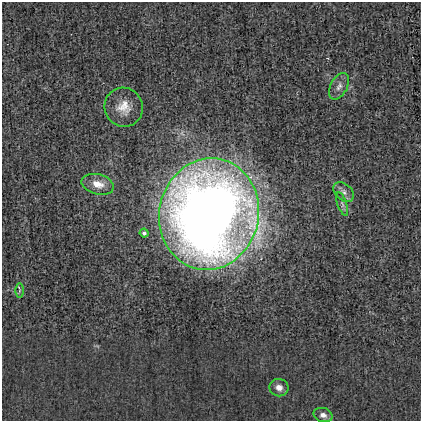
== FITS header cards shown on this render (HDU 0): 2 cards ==
NAXIS1  =                  419
NAXIS2  =                  419

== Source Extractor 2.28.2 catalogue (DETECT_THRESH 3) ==
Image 419 x 419 px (HDU 0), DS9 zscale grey, 1 PNG px = 1 image px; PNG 423 x 423 px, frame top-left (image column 1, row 419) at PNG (2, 2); each listed source drawn as its Kron ellipse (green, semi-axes under 4 px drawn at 4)
Background -0.00109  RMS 0.025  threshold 0.0738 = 3 sigma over >= 5 px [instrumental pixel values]
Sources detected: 10; all 10 listed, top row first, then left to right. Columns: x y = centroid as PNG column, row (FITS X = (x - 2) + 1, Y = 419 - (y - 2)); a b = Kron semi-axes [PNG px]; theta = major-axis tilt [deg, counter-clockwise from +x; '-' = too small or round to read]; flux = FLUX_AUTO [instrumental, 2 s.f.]
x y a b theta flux
339 86 14 8 63 11
124 107 20 19 - 29
98 184 16 10 -15 20
344 192 12 8 -42 8.4
342 204 12 4 -71 5.4
209 214 56 49 78 2400
144 233 4 4 - 5.3
19 291 7 4 90 3.1
279 388 9 8 - 12
323 415 9 7 -15 8.4